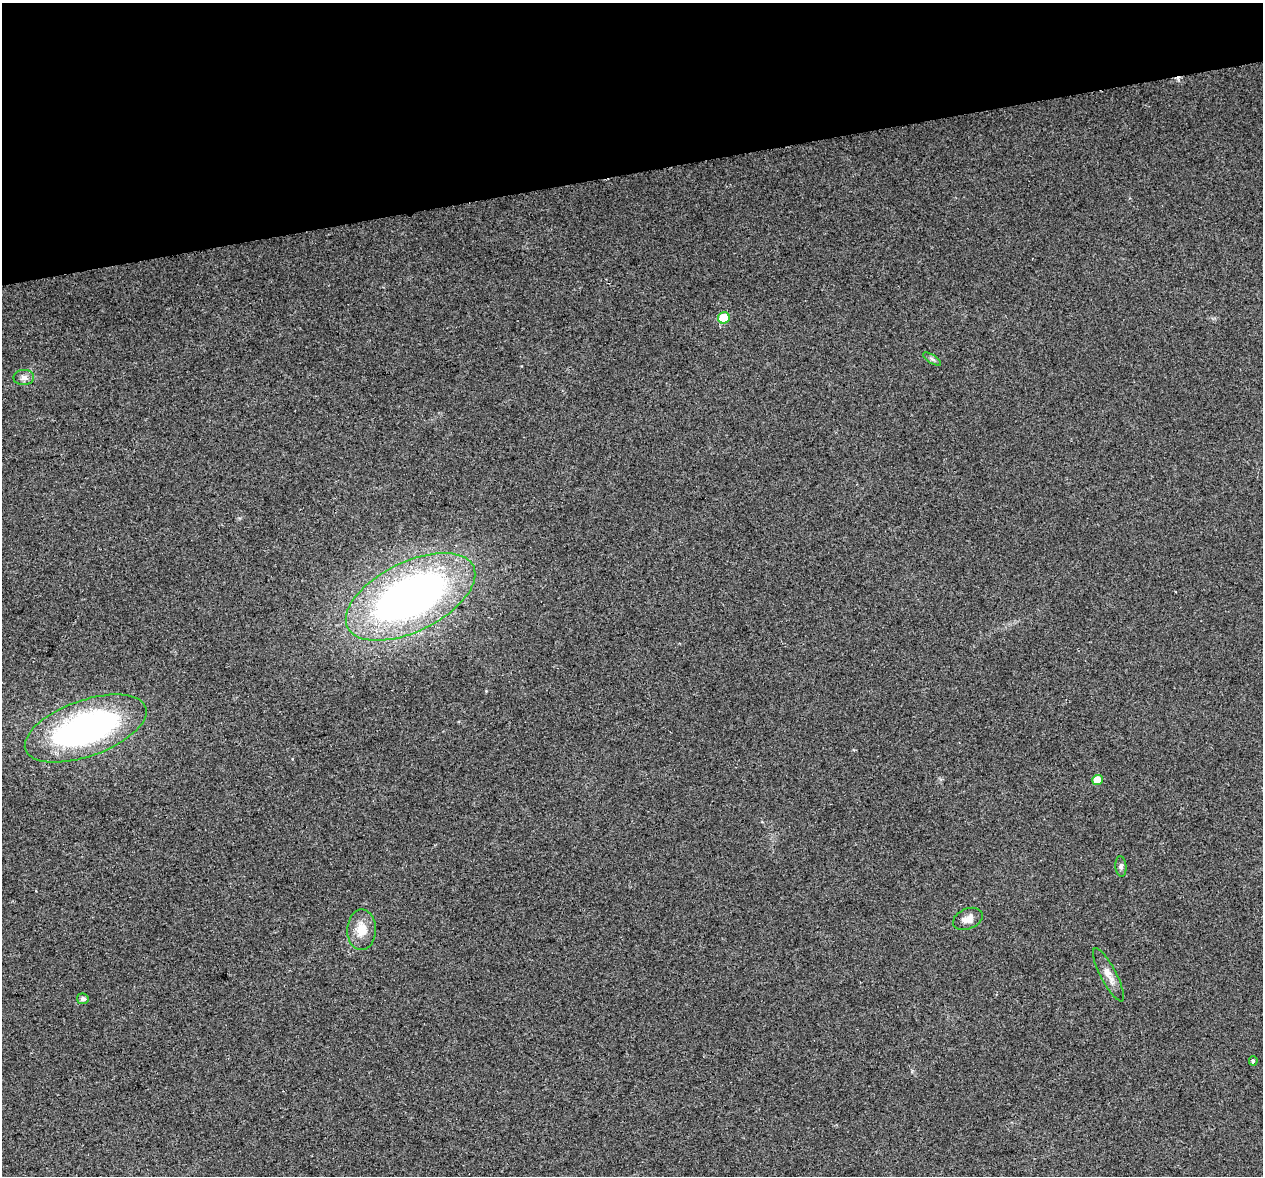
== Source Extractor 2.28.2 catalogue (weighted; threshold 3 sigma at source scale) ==
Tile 3 of 4 x 4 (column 3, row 1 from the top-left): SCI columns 2580-3840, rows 3628-4801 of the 5157 x 4856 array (HDU 1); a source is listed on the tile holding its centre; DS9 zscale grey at full resolution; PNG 1265 x 1178 px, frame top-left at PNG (2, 3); each listed source drawn as its Kron ellipse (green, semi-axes under 4 px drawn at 4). Shown black and unused: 15% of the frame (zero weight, under 2 of 3 exposures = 3% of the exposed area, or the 3 px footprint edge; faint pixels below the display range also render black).
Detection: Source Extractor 2.28.2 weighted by HDU 2 'WHT'; one run over the whole footprint, this tile lists its part. Background 0.0212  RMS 0.0071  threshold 0.0319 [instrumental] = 3 sigma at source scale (4.5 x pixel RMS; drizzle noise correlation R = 1.50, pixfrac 1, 0.0396/0.0396 arcsec/px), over >= 5 px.
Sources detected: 12; all 12 listed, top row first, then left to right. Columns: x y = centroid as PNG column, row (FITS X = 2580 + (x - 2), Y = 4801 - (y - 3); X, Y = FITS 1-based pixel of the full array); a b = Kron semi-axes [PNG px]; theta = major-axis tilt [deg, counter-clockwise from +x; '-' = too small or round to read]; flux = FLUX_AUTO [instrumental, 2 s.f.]
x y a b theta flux
724 318 6 5 - 24
932 359 10 4 -32 1.8
24 377 10 7 2 3.2
411 597 70 34 26 370
86 728 64 28 20 190
1097 780 5 5 - 9
1121 866 10 5 -85 1.9
968 919 15 10 24 5.6
362 930 20 14 89 12
1108 975 30 8 -63 6.7
83 999 6 5 - 2.3
1253 1061 5 4 - 1.5